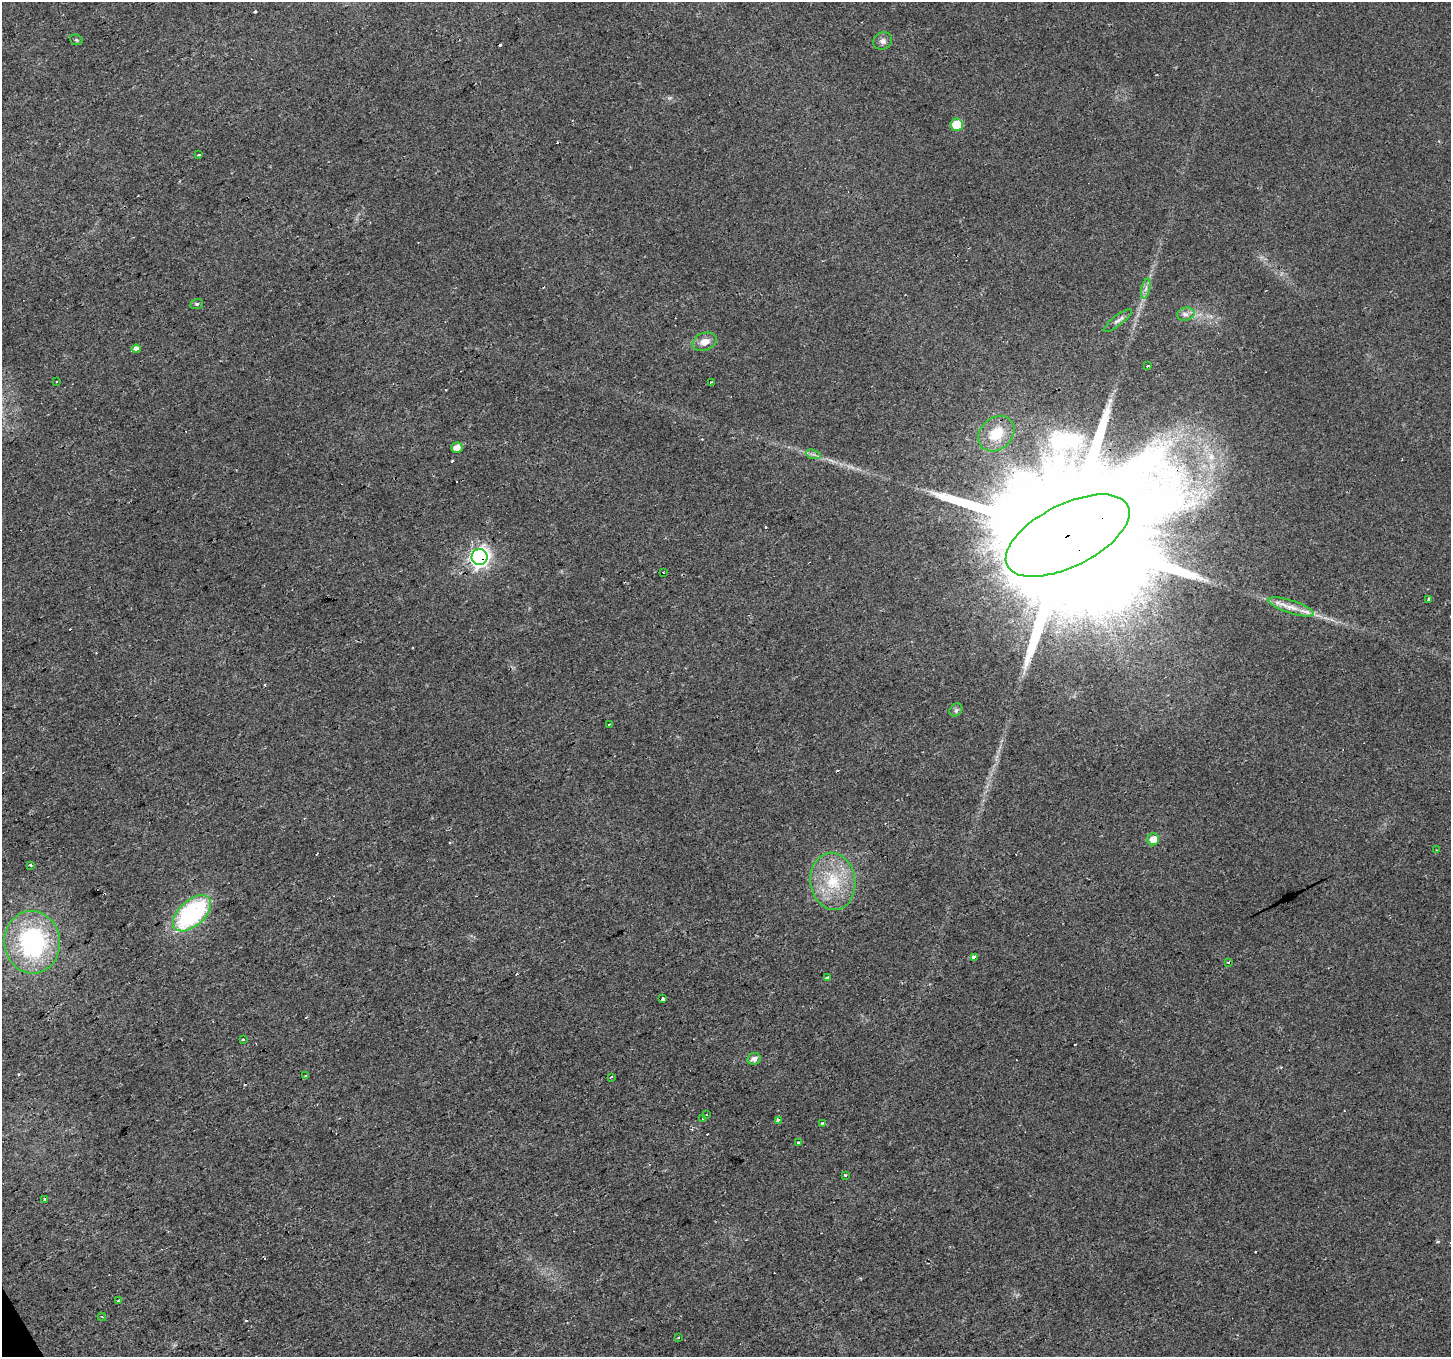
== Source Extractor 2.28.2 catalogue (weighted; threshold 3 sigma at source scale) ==
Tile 7 of 4 x 4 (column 3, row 2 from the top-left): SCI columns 2898-4346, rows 2816-4170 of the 5796 x 5687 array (HDU 1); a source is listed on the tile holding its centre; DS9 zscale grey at full resolution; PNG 1453 x 1359 px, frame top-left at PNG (2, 2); each listed source drawn as its Kron ellipse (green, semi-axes under 4 px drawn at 4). Shown black and unused: <1% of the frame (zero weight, under 2 of 3 exposures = <1% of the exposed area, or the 3 px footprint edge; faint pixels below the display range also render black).
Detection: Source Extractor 2.28.2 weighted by HDU 2 'WHT'; one run over the whole footprint, this tile lists its part. Background 0.0148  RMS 0.006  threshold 0.0271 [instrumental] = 3 sigma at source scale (4.5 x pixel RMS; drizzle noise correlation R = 1.50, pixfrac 1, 0.0396/0.0396 arcsec/px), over >= 5 px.
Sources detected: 69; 21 cosmic-ray / hot-pixel residue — neither listed nor drawn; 1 inside a brighter listed object's ellipse — not listed separately; the other 47 listed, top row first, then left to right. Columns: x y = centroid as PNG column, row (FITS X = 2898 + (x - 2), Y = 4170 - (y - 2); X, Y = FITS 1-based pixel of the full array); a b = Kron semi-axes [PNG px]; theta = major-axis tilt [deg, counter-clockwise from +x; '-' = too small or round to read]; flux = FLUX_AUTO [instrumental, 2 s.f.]
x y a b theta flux
76 40 6 5 - 0.94
883 41 10 8 28 2.6
957 125 6 6 - 17
199 155 4 3 - 3.1
1146 289 10 4 76 2.2
197 304 6 5 - 0.97
1186 314 9 6 13 2.4
1118 320 17 5 37 2.5
704 342 13 8 21 5.4
136 349 4 3 - 7.2
1147 366 3 3 - 15
56 382 3 2 - 0.7
711 382 3 2 - 0.64
996 434 20 16 43 19
457 448 6 5 - 5
813 454 7 4 -18 1.6
1068 536 67 31 27 56000
479 557 8 8 - 280
663 572 2 2 - 0.43
1429 599 4 3 - 3.5
1291 607 24 6 -18 6.6
956 710 7 5 47 1.5
609 725 3 3 - 1.4
1153 839 6 6 - 6.8
1436 850 2 2 - 0.55
30 865 3 3 - 1.8
833 881 28 22 -82 28
192 913 23 13 42 87
32 942 31 28 -83 89
974 957 4 3 - 25
1228 962 3 3 - 2.2
827 977 3 3 - 16
663 999 3 3 - 5.1
243 1040 3 3 - 1.6
754 1059 7 6 - 3.1
306 1076 3 3 - 1.8
612 1077 3 2 - 1.2
706 1115 3 3 - 2.2
703 1119 3 3 - 1.4
778 1120 4 3 - 4.2
823 1124 4 3 - 28
798 1142 3 3 - 1.9
845 1175 3 3 - 1.7
45 1199 3 3 - 3.8
118 1301 3 3 - 1.9
102 1317 4 3 - 0.68
679 1337 3 2 - 0.87
Overlapping masked pixels (flux is a lower limit): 2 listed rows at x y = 1068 536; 479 557